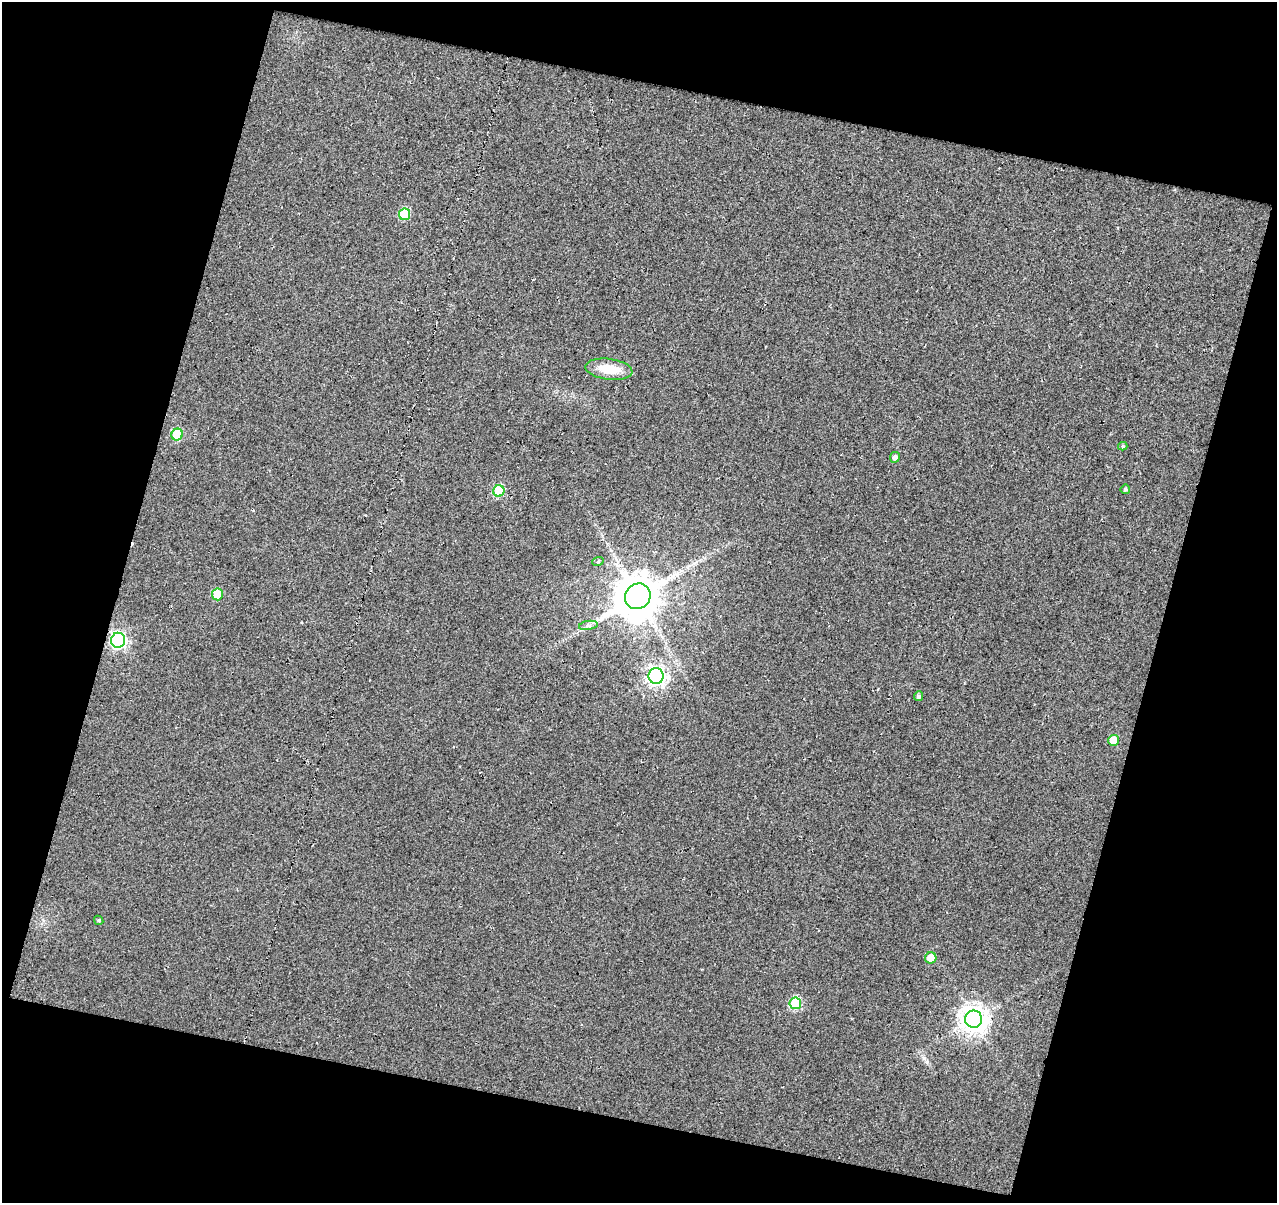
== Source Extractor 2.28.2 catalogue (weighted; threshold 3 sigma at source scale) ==
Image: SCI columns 1-1275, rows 57-1257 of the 1275 x 1315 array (HDU 1 of 3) = the unmasked area's bounding box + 8 px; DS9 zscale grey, full resolution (1 PNG px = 1 image px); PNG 1279 x 1205 px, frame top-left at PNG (2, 2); each listed source drawn as its Kron ellipse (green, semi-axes under 4 px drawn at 4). Shown black and unused: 32% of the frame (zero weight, under 3 of 5 exposures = <1% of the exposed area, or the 3 px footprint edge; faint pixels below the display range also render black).
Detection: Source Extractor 2.28.2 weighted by HDU 2 'WHT'. Background 0.00995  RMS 0.013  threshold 0.06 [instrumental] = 3 sigma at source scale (4.5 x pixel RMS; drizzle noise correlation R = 1.50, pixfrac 1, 0.0396/0.0396 arcsec/px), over >= 5 px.
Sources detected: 20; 1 cosmic-ray / hot-pixel residue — neither listed nor drawn; the other 19 listed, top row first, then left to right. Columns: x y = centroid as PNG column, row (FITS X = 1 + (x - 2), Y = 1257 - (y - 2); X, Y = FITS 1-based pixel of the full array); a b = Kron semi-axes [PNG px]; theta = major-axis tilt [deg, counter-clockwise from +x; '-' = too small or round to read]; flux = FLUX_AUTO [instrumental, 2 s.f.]
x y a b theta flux
405 214 6 5 - 75
609 369 24 10 -7 31
177 435 6 5 - 81
1123 446 4 4 - 2.1
895 457 5 5 - 5.3
1125 489 5 4 - 2.7
499 491 6 5 - 84
598 561 6 3 21 1.5
217 594 6 5 - 51
638 596 13 12 - 4900
588 625 9 4 9 3.7
118 640 7 7 - 320
656 676 8 7 - 580
918 696 5 4 - 3.6
1113 740 5 5 - 38
99 920 5 4 - 1.8
931 958 6 5 - 19
795 1003 6 5 - 98
974 1019 8 8 - 1400